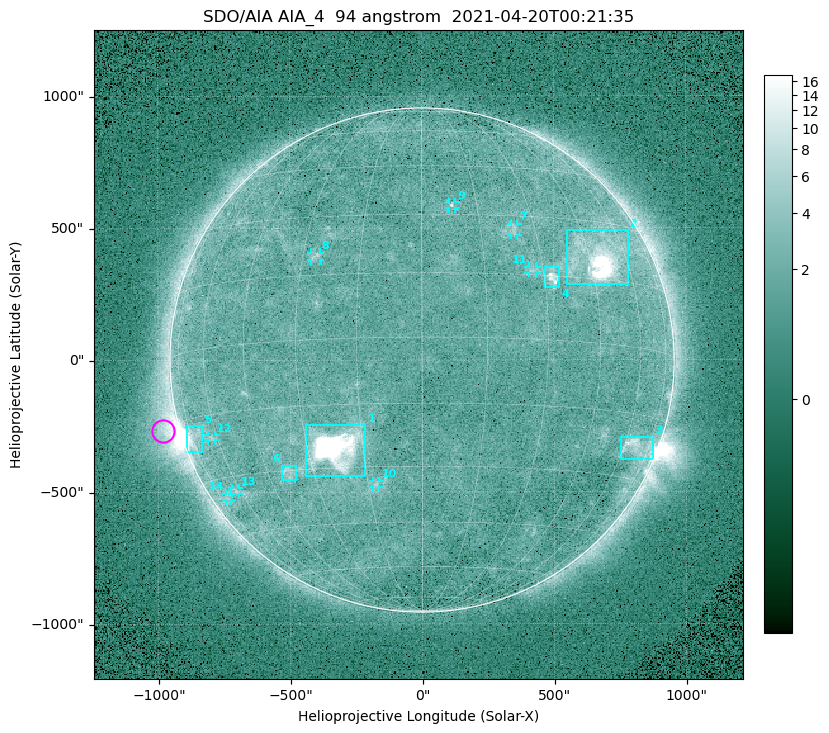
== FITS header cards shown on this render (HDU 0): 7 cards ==
TELESCOP= 'SDO/AIA '
INSTRUME= 'AIA_4   '
WAVELNTH=                   94
WAVEUNIT= 'angstrom'
DATE-OBS= '2021-04-20T00:21:35.12'
CTYPE1  = 'HPLN-TAN'
CTYPE2  = 'HPLT-TAN'

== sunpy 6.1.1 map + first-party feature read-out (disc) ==
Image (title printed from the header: SDO/AIA AIA_4  94 angstrom  2021-04-20T00:21:35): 512 x 512 px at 4.8 arcsec/px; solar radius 955 arcsec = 199 px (full disc in frame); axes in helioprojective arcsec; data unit not stated in the header (colour bar unlabelled)
Orientation: roll -0.138 deg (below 1 deg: not rotated)
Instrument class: DISC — disc imager (sunpy class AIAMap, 94 A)
Bright regions (active regions / flare kernels): reference = the median radial profile (limb darkening/brightening removed); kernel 5 px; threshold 5 sigma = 2.41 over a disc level ~1.73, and >= 1.15x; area >= 9 px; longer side >= 5 px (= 24 arcsec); searched inside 0.97 R_sun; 14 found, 14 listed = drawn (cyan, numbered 1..; 8 of them under ~33 arcsec drawn as corner ticks so the feature stays visible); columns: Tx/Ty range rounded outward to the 10 arcsec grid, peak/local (2 s.f.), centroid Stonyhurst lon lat
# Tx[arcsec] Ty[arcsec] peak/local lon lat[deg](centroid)
1 -440..-210 -440..-240 657 -22 -25
2 550..780 280..490 34 +48 +20
3 750..880 -380..-290 4.5 +66 -22
4 460..520 270..350 6 +32 +15
5 -900..-830 -350..-250 7.4 -73 -19
6 -540..-480 -450..-400 3.2 -38 -30
7 340..370 470..520 2.9 +24 +26
8 -420..-380 380..410 3.1 -27 +20
9 100..130 570..600 3 +8 +33
10 -190..-160 -480..-450 2.8 -13 -34
11 400..440 330..360 2.8 +27 +16
12 -810..-780 -300..-280 2.6 -63 -20
13 -720..-690 -510..-480 2.5 -63 -34
14 -750..-720 -540..-500 2.2 -69 -35
Off-limb structures (1.02-1.3 R_sun): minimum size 50 px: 6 found; the strongest spans PA ~90..115 deg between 1.02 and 1.21 R_sun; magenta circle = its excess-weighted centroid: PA ~105 deg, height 1.06 R_sun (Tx ~-980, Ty ~-270 arcsec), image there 4.7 x the reference